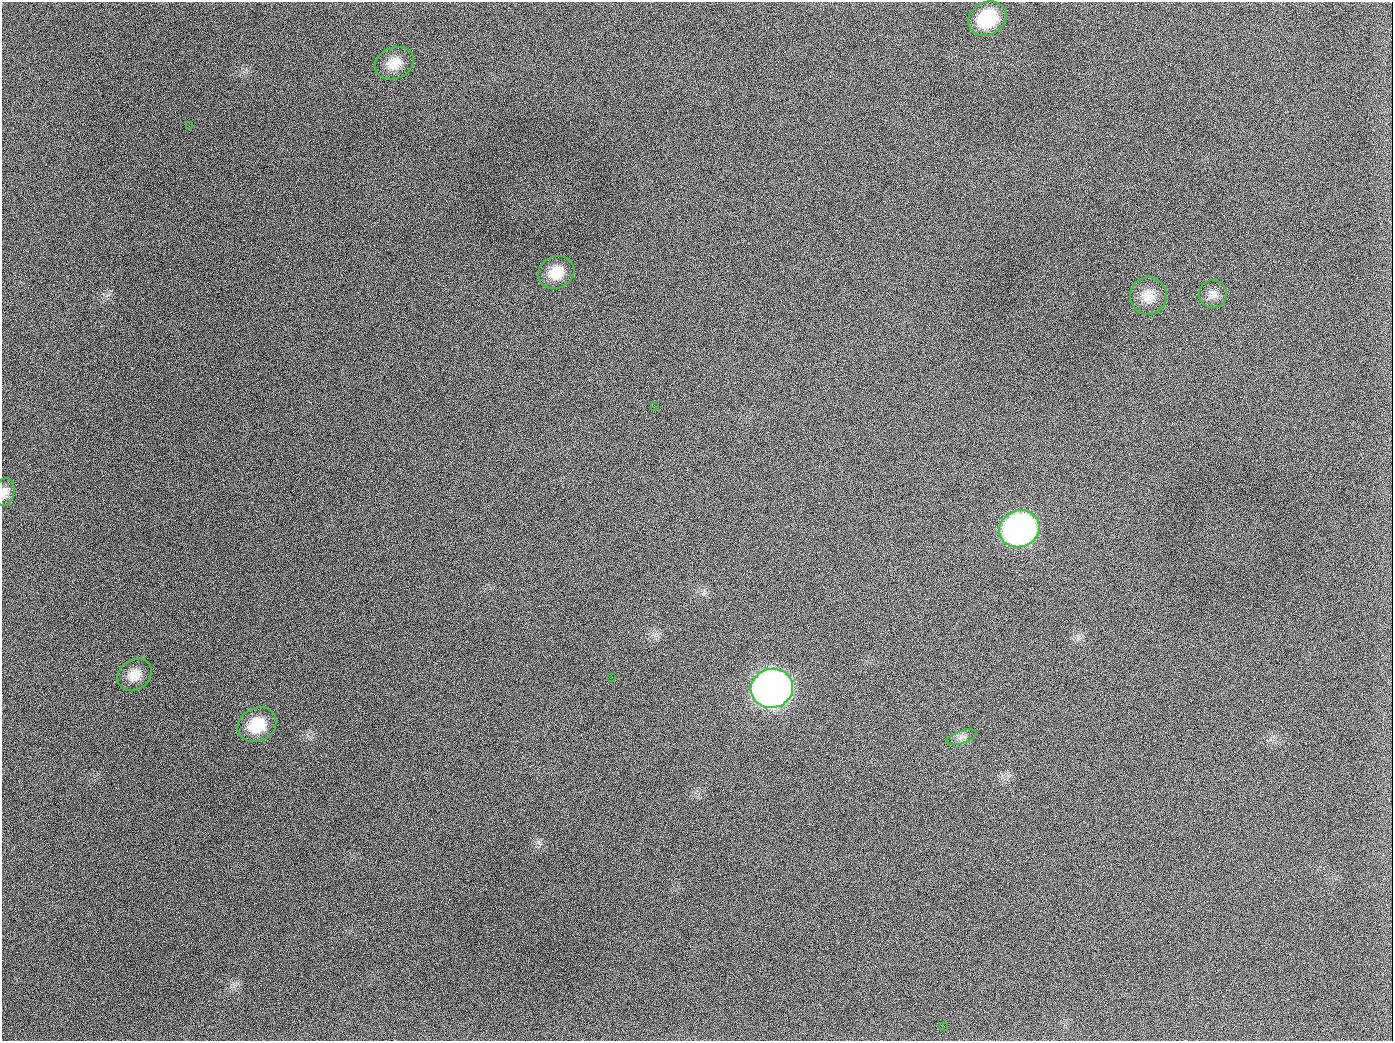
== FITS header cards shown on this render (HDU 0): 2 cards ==
NAXIS1  =                 1391
NAXIS2  =                 1039

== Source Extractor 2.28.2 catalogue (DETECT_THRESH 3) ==
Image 1391 x 1039 px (HDU 0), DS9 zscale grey, 1 PNG px = 1 image px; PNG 1395 x 1043 px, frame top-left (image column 1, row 1039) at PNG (2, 2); each listed source drawn as its Kron ellipse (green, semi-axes under 4 px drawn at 4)
Background 1740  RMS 75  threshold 226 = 3 sigma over >= 5 px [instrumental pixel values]
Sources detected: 15; all 15 listed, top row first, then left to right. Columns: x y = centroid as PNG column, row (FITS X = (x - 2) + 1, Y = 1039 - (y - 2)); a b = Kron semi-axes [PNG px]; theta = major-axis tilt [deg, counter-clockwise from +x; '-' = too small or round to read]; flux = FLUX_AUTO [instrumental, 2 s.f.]
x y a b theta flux
987 19 20 16 29 2.5e+05
394 63 20 15 22 8.3e+04
189 126 2 2 - 5.9e+03
556 272 19 16 27 1.1e+05
1213 294 14 14 - 4.2e+04
1148 296 19 18 - 8.3e+04
654 407 2 2 - 3.7e+03
5 492 14 10 79 3.2e+04
1019 529 20 18 22 2.0e+06
135 675 18 15 37 7.1e+04
612 677 2 2 - 2.4e+03
772 688 21 19 15 4.8e+06
257 725 20 16 26 1.6e+05
962 737 16 6 19 2.7e+04
944 1026 2 2 - 4.1e+03
At the frame edge (FLAGS 8, measured only in part): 1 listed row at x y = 5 492